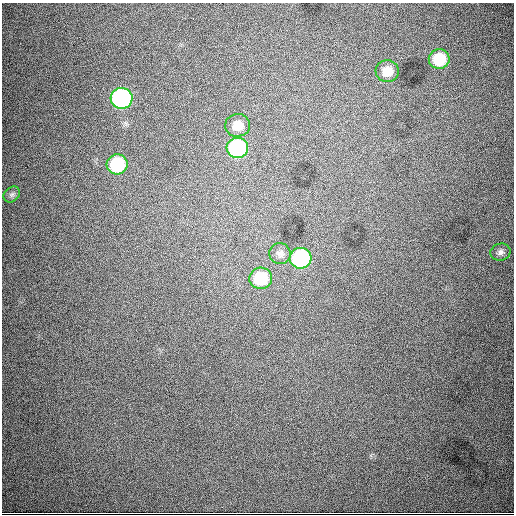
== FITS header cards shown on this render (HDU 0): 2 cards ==
NAXIS1  =                  512
NAXIS2  =                  512

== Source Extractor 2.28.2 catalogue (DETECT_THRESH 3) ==
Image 512 x 512 px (HDU 0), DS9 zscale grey, 1 PNG px = 1 image px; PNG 516 x 516 px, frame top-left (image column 1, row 512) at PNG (2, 3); each listed source drawn as its Kron ellipse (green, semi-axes under 4 px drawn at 4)
Background 5210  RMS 71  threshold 213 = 3 sigma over >= 5 px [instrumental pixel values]
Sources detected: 11; all 11 listed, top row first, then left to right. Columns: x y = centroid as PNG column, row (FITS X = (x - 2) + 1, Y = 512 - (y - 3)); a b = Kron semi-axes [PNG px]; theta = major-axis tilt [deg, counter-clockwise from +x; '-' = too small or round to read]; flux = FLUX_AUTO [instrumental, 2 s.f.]
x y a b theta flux
439 59 10 10 - 1.8e+05
387 71 11 11 - 6.7e+04
122 98 11 10 - 1.0e+06
238 125 12 11 - 7.0e+04
237 148 11 10 - 6.3e+05
117 164 10 10 - 2.8e+05
12 194 9 7 37 1.5e+04
500 252 10 8 13 2.0e+04
280 254 11 10 - 2.7e+04
301 258 11 10 - 5.9e+05
261 278 11 10 - 2.1e+05